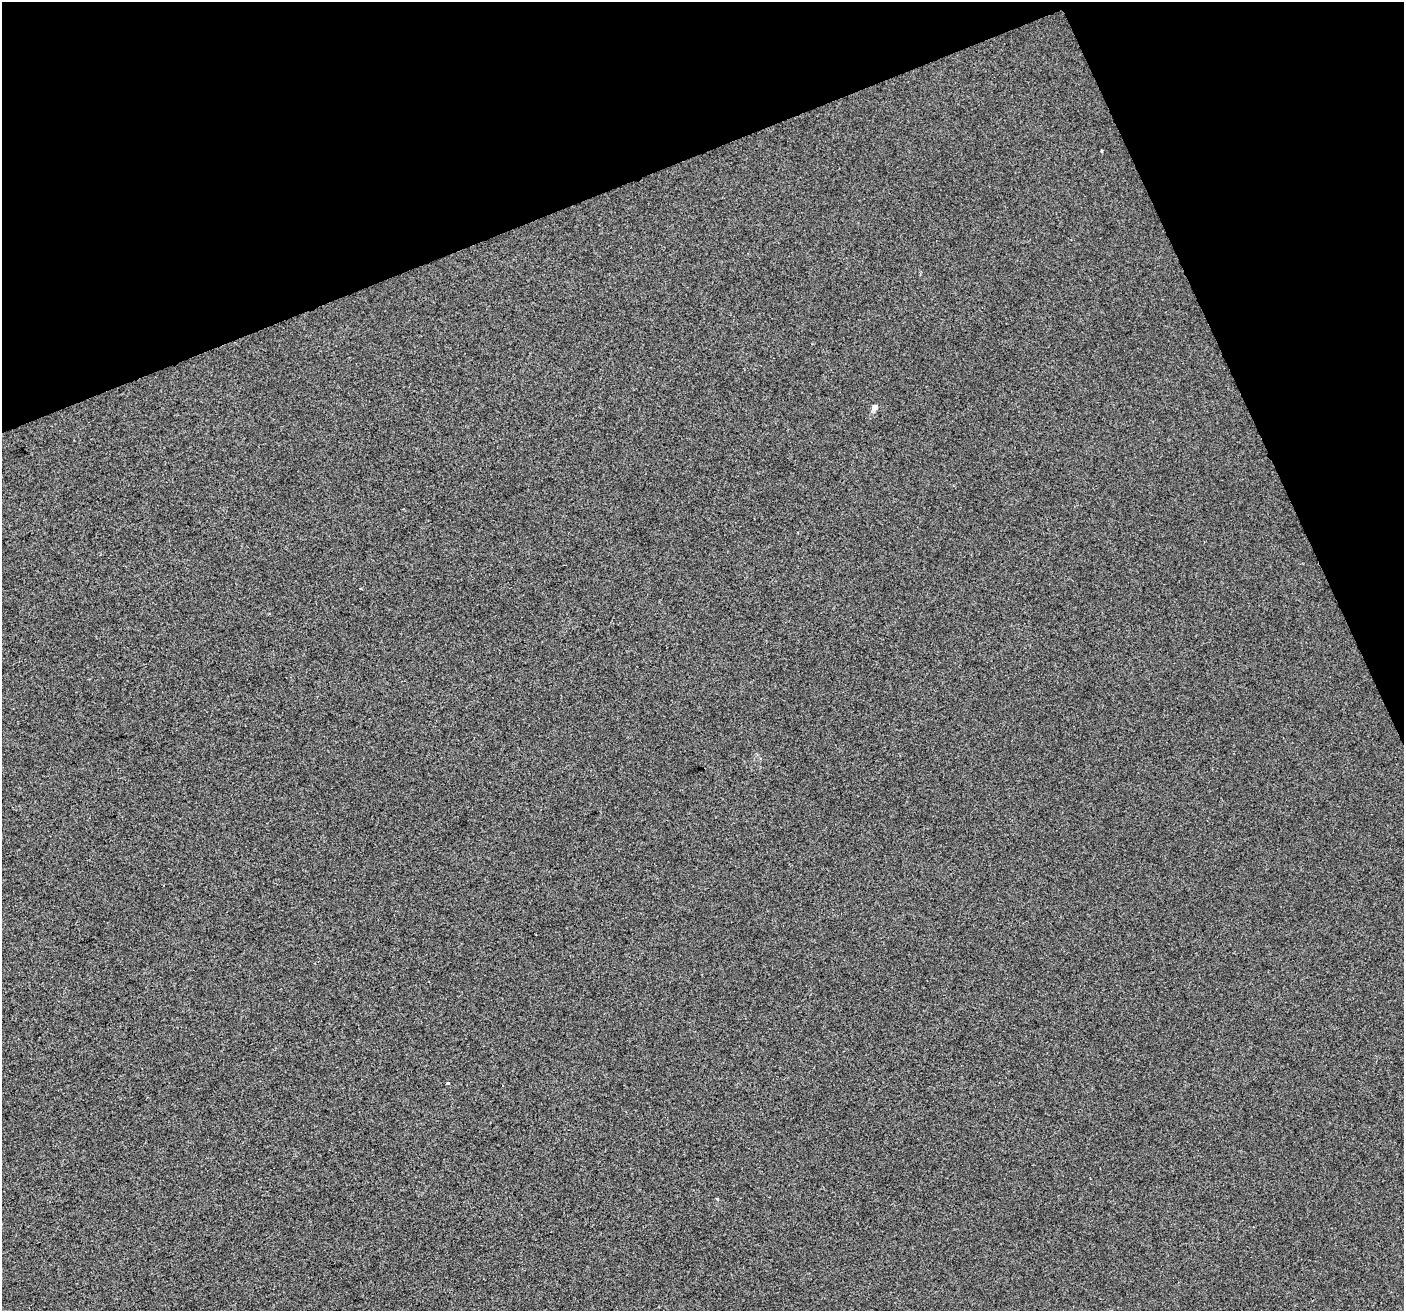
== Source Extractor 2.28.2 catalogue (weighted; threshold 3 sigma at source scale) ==
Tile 3 of 4 x 4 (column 3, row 1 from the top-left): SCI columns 2804-4205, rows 4069-5377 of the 5606 x 5460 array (HDU 1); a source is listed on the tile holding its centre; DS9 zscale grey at full resolution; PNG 1406 x 1313 px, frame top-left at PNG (2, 2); no overlay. Shown black and unused: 20% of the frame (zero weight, under 2 of 3 exposures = <1% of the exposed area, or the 3 px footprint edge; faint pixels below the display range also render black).
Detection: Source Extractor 2.28.2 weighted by HDU 2 'WHT'; one run over the whole footprint, this tile lists its part. Background 3.67e-04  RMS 0.0056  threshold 0.0251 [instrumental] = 3 sigma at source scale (4.5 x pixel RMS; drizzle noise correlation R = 1.50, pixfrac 1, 0.0396/0.0396 arcsec/px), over >= 5 px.
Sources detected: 5; all 5 listed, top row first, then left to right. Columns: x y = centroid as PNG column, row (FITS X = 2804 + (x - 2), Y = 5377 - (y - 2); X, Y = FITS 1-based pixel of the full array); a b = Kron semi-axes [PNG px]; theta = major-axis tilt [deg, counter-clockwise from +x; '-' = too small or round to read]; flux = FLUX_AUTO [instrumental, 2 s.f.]
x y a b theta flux
1101 151 3 3 - 0.55
875 407 9 7 72 2
448 1082 5 3 - 0.89
502 1085 3 3 - 1.4
717 1199 5 2 - 0.72